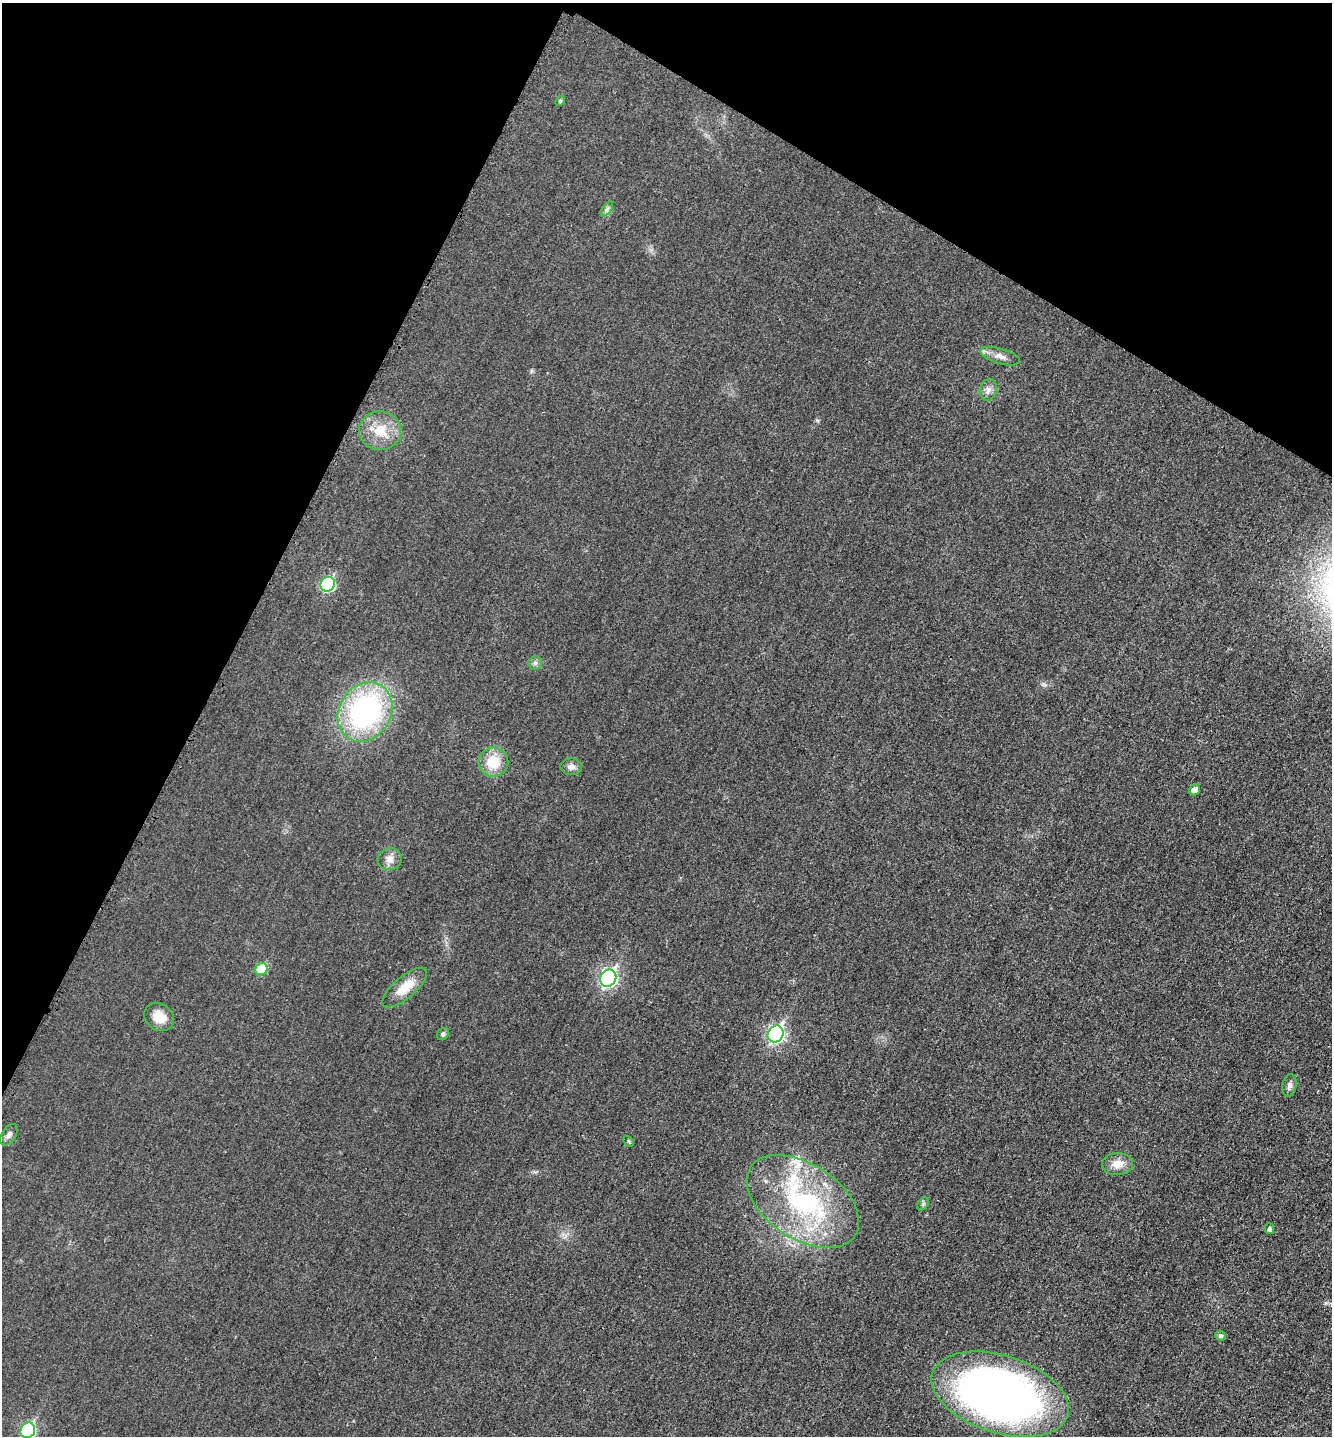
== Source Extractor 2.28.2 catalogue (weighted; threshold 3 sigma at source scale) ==
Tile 2 of 4 x 4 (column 2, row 1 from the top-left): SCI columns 1482-2811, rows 4315-5748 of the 5770 x 5759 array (HDU 1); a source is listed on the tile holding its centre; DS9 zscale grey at full resolution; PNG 1334 x 1438 px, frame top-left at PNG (2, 3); each listed source drawn as its Kron ellipse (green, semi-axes under 4 px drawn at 4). Shown black and unused: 26% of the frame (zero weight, under 3 of 4 exposures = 1% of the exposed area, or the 3 px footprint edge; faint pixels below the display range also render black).
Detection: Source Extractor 2.28.2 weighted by HDU 2 'WHT'; one run over the whole footprint, this tile lists its part. Background 0.0197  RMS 0.0057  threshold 0.0257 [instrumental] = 3 sigma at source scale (4.5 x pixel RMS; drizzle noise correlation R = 1.50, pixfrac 1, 0.05/0.05 arcsec/px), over >= 5 px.
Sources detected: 30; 2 inside a brighter listed object's ellipse — not listed separately; the other 28 listed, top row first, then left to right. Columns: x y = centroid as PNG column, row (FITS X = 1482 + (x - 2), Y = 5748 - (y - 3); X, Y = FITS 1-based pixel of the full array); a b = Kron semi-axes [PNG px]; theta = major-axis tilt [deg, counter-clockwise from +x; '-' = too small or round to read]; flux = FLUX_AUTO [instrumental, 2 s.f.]
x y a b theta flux
560 101 6 4 48 0.76
607 209 8 4 53 1.4
1000 356 20 7 -16 4.6
988 390 11 8 75 2.9
380 431 21 19 -4 14
328 584 7 7 - 59
535 663 6 6 - 1.6
365 712 31 26 58 110
493 762 15 14 - 14
571 767 10 8 -3 3.1
1194 790 5 5 - 4
390 859 12 11 - 3.9
261 969 6 6 - 18
608 978 9 7 60 140
405 987 28 11 40 11
159 1017 16 13 -37 9.7
443 1034 6 5 - 1.3
776 1034 9 7 59 130
1289 1085 11 7 79 2.6
9 1135 12 7 57 2.5
629 1141 6 4 -45 0.7
1117 1164 15 11 4 6.5
803 1201 62 37 -33 91
923 1204 7 4 57 1.1
1270 1229 5 4 - 1.7
1220 1336 5 5 - 1.5
1000 1394 71 39 -18 360
28 1430 8 7 - 78
Isophote crosses this tile's border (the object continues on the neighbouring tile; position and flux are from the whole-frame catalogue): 1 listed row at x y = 28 1430